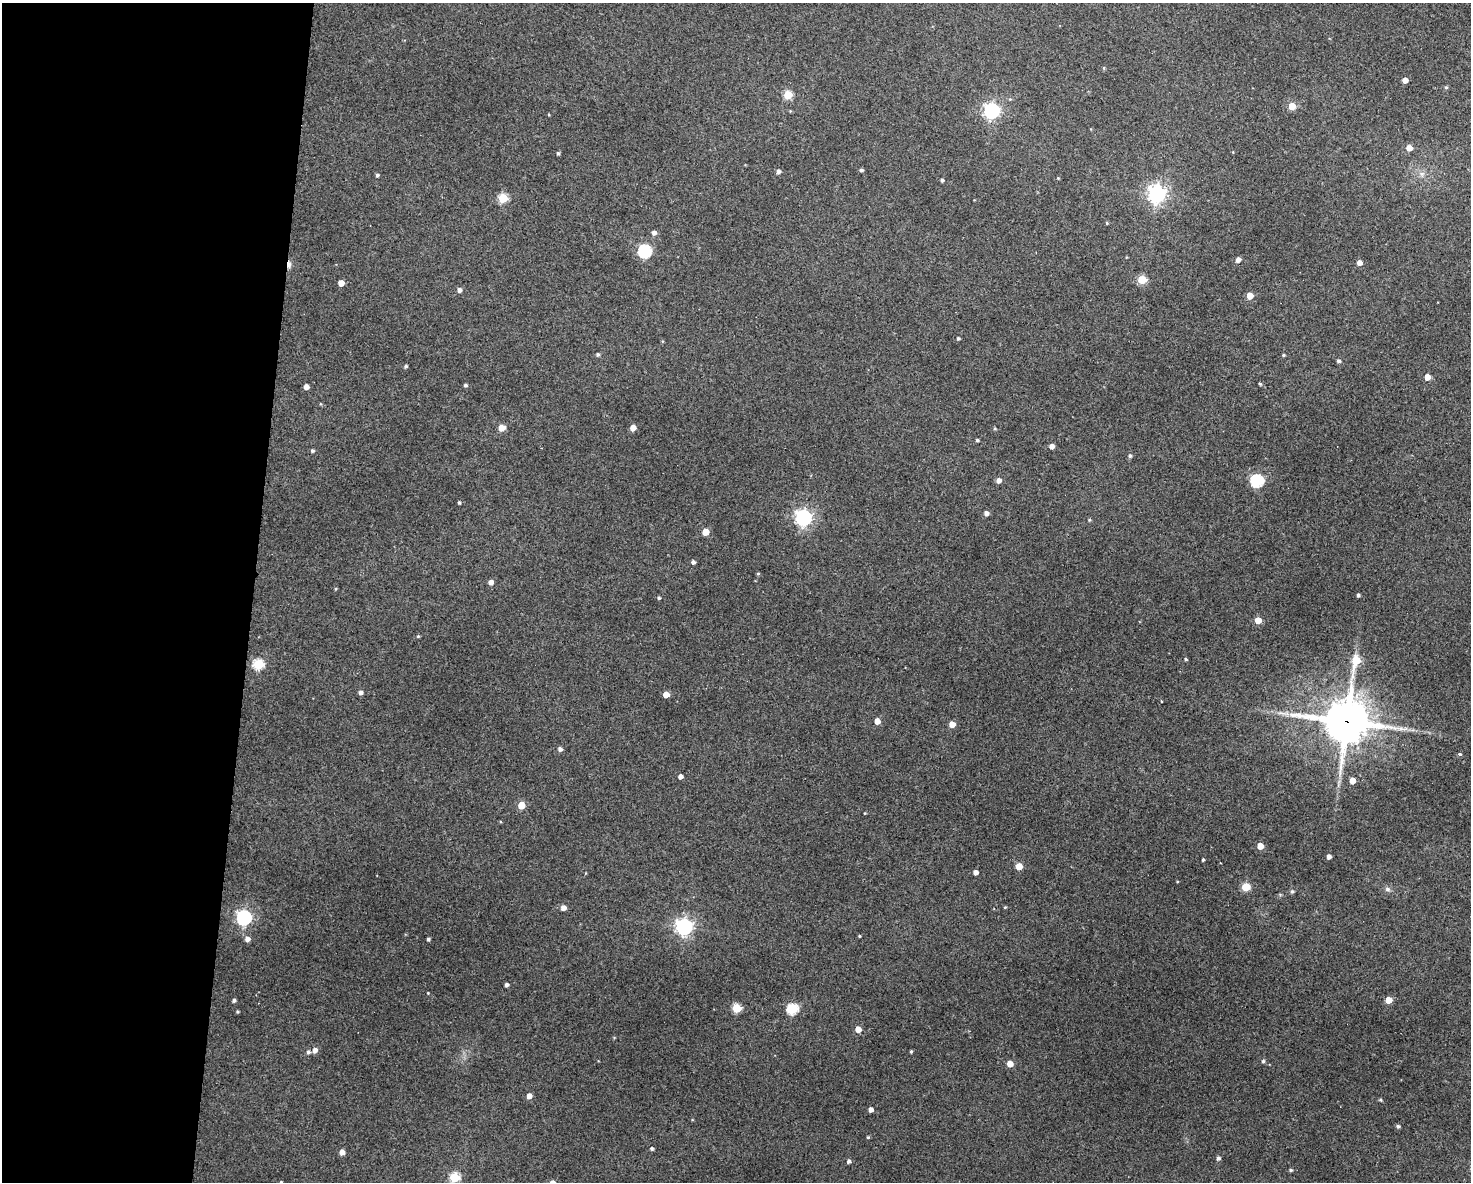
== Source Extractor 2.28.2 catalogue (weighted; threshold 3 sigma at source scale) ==
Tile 4 of 3 x 4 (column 1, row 2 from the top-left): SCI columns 109-1577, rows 2361-3540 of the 4742 x 4720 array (HDU 1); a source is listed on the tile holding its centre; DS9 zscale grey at full resolution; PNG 1473 x 1184 px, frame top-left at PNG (2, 3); no overlay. Shown black and unused: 17% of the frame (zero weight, under 3 of 4 exposures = <1% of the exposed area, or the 3 px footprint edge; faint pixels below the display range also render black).
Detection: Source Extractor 2.28.2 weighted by HDU 2 'WHT'; one run over the whole footprint, this tile lists its part. Background 0.125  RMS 0.0065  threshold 0.0292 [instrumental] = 3 sigma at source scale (4.5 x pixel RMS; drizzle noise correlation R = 1.50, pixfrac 1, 0.05/0.05 arcsec/px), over >= 5 px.
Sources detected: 109; all 109 listed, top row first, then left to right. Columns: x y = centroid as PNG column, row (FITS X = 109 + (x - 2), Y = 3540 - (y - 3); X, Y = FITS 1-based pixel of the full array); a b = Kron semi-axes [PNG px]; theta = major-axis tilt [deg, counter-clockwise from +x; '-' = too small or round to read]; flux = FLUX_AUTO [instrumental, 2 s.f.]
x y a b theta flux
1104 68 5 3 - 0.74
1405 80 4 4 - 5.9
1446 87 5 4 - 0.96
788 95 5 5 - 26
1292 106 5 5 - 15
992 111 6 6 - 190
1409 148 5 5 - 6.5
558 153 4 4 - 1
861 170 4 3 - 1.3
778 171 4 4 - 2.2
1422 174 8 6 45 2.2
377 175 5 4 - 1.2
1058 178 3 3 - 0.47
942 180 4 3 - 1.4
1157 194 7 7 - 280
503 198 5 5 - 33
1107 223 4 4 - 0.66
654 233 5 5 - 2.8
645 251 6 6 - 97
1238 260 6 5 - 3.3
1359 263 5 4 - 4.2
289 265 9 5 85 3
1142 280 5 5 - 27
341 283 4 4 - 6.1
459 290 5 5 - 2.5
1250 296 5 4 - 12
958 338 4 4 - 1.2
598 354 4 4 - 1.2
1283 355 4 3 - 0.82
1339 361 4 4 - 1.5
406 366 4 3 - 1.1
1427 377 5 5 - 7
1260 384 3 3 - 1.9
465 385 4 4 - 1.3
306 387 4 4 - 4.8
502 428 6 5 - 7
633 428 4 4 - 6
995 429 4 4 - 0.71
977 440 3 3 - 1.1
1052 446 4 4 - 3.9
312 451 5 4 - 1.1
1130 456 5 4 - 1.3
999 480 5 5 - 3.4
1257 480 6 6 - 95
459 502 4 3 - 0.96
986 513 4 4 - 3
804 518 6 6 - 240
1089 520 4 4 - 0.76
706 532 5 4 - 10
693 562 4 4 - 1.8
758 573 4 4 - 0.74
491 582 4 4 - 3.6
336 589 3 3 - 0.61
1358 595 3 3 - 1.3
659 598 4 3 - 1
1258 620 5 5 - 10
418 636 4 4 - 0.72
1185 659 4 3 - 0.91
1356 660 11 5 76 29
258 664 5 5 - 51
360 692 4 4 - 2.4
666 695 5 4 - 7.2
877 721 4 4 - 6.4
1346 721 16 14 -6 2300
952 724 5 4 - 6.4
560 749 5 5 - 2
1460 754 4 3 - 1.7
680 776 4 4 - 3.2
1352 780 5 4 - 7.9
521 805 5 5 - 14
1260 846 5 4 - 10
1329 857 4 4 - 2.7
1203 860 3 2 - 0.8
1019 866 5 5 - 13
975 872 4 4 - 3.3
1246 887 5 5 - 26
1387 889 8 6 -16 1.8
1292 892 6 5 - 1
1005 907 4 3 - 0.65
563 908 5 5 - 3.9
244 918 6 6 - 160
684 927 7 6 - 230
859 936 3 3 - 0.55
247 939 5 5 - 3.4
428 939 3 3 - 1.3
506 985 4 3 - 1.9
428 993 3 3 - 0.51
234 1000 4 4 - 1.5
1388 1000 5 4 - 11
736 1008 5 5 - 31
792 1009 6 5 - 59
237 1012 3 3 - 0.87
858 1029 5 4 - 7.7
315 1050 6 5 - 3.1
911 1051 3 3 - 0.82
308 1052 5 5 - 1.6
1263 1061 5 4 - 1.2
1010 1064 4 4 - 8.4
529 1096 4 4 - 4.9
1380 1100 5 3 - 0.89
871 1110 4 4 - 3.2
1398 1126 5 4 - 1.3
868 1137 4 3 - 0.71
652 1148 4 4 - 1.2
342 1152 4 4 - 4.7
1218 1158 4 4 - 2
849 1161 4 4 - 1.9
1291 1170 5 4 - 0.97
454 1177 5 5 - 42
Overlapping masked pixels (flux is a lower limit): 2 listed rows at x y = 289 265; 1346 721